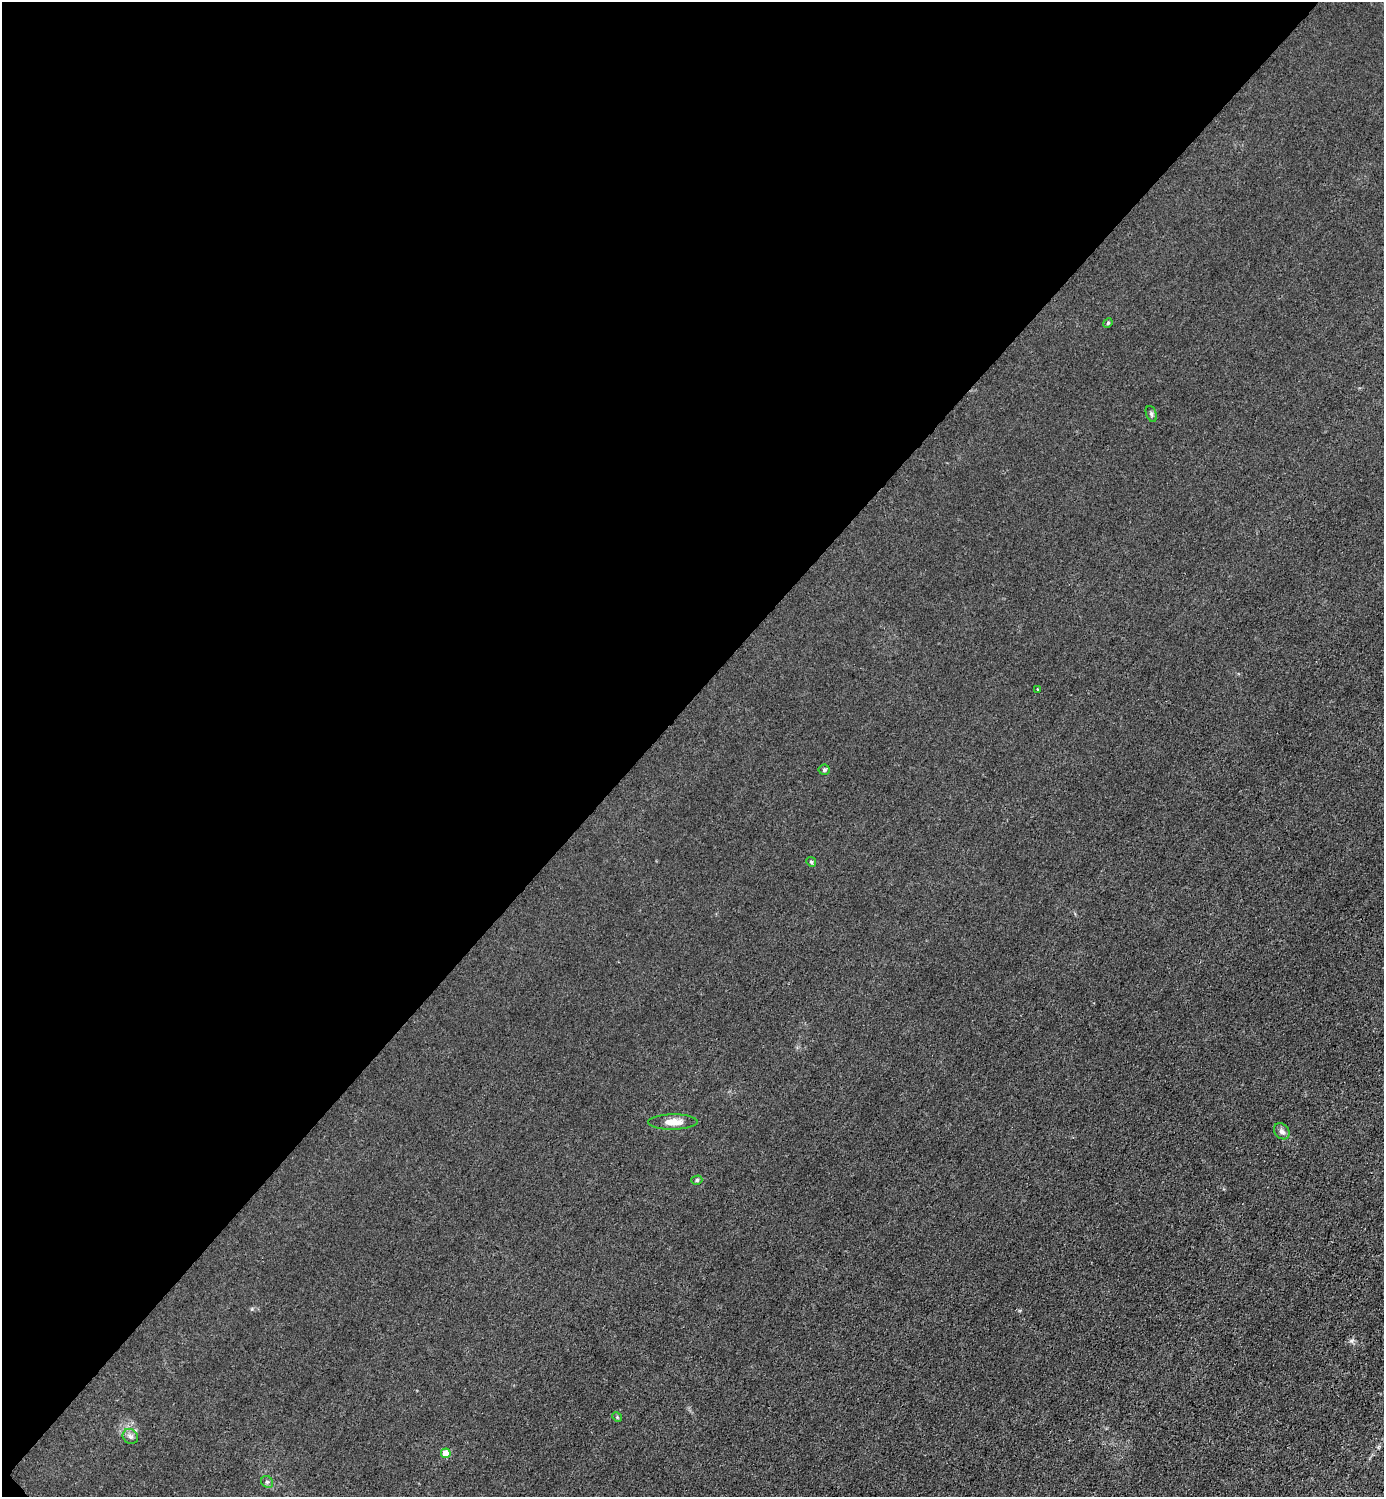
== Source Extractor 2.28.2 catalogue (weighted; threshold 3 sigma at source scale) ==
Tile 5 of 4 x 4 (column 1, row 2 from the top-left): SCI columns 301-1682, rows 2993-4487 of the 5985 x 5985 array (HDU 1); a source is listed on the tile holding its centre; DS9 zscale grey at full resolution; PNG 1386 x 1499 px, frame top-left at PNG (2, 2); each listed source drawn as its Kron ellipse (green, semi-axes under 4 px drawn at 4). Shown black and unused: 47% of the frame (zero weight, under 3 of 4 exposures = <1% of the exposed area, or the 3 px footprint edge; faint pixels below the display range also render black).
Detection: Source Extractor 2.28.2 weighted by HDU 2 'WHT'; one run over the whole footprint, this tile lists its part. Background 0.0222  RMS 0.0062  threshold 0.0281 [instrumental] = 3 sigma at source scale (4.5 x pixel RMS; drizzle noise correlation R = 1.50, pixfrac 1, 0.05/0.05 arcsec/px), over >= 5 px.
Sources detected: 12; all 12 listed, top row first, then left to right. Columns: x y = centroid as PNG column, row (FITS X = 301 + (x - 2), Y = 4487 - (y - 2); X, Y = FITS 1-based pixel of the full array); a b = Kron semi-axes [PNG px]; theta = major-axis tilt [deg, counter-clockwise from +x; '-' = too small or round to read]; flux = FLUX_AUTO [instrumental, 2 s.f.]
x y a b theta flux
1108 323 5 4 - 0.75
1151 414 8 5 -69 1.2
1038 689 4 4 - 0.75
824 770 5 5 - 0.92
811 862 5 4 - 0.89
673 1122 24 7 1 6.8
1282 1131 9 7 -48 2.4
697 1180 5 4 - 1.1
617 1417 5 4 - 0.64
130 1436 8 7 - 2
446 1453 5 4 - 13
267 1482 6 5 - 1.3